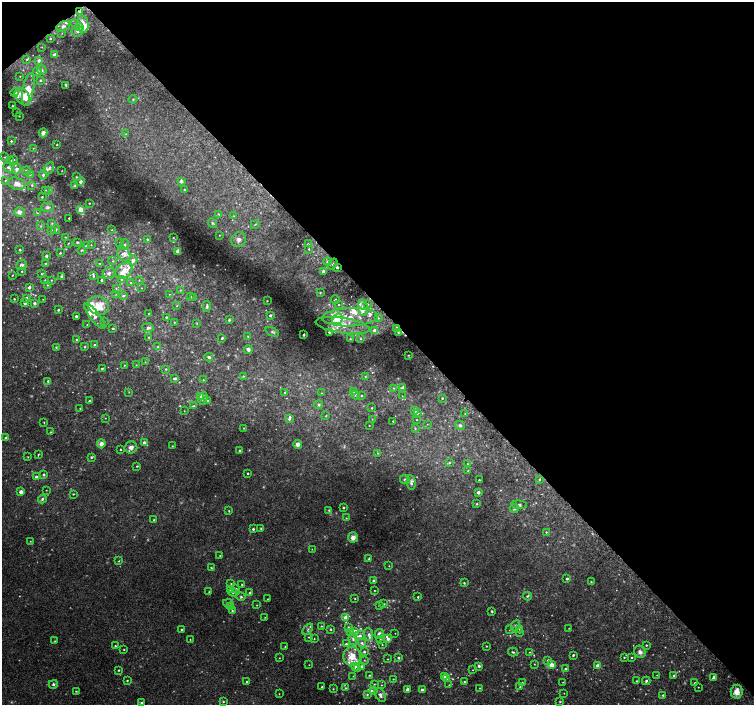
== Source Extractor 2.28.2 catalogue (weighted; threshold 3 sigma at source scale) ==
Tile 3 of 4 x 4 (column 3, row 1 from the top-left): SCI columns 3037-4539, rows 4393-5798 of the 6077 x 6036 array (HDU 1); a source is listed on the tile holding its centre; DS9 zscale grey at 2 x 2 block average (1 PNG px = mean of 2 x 2 image px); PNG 756 x 707 px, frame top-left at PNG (2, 2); each listed source drawn as its Kron ellipse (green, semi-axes under 4 px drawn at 4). Shown black and unused: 45% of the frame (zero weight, under 2 of 3 exposures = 2% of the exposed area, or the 3 px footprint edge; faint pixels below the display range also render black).
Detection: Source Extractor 2.28.2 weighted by HDU 2 'WHT'; one run over the whole footprint, this tile lists its part. Background 0.0287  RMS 0.011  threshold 0.0491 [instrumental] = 3 sigma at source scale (4.5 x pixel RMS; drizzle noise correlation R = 1.50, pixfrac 1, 0.0396/0.0396 arcsec/px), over >= 5 px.
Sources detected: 460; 22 too faint to see at this stretch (2 x 2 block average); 5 cosmic-ray / hot-pixel residue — neither listed nor drawn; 56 inside a brighter listed object's ellipse — not listed separately; the other 377 listed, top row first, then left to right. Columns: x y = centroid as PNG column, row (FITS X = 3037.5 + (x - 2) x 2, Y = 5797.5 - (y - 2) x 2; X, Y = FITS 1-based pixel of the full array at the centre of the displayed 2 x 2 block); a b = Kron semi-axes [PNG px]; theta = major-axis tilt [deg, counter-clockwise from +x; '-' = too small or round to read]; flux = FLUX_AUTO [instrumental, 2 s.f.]
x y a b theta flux
80 12 3 3 - 7.3
83 24 8 5 -82 21
77 25 7 4 -34 10
63 26 7 4 29 8.4
77 31 6 5 - 8.2
62 33 2 2 - 1
50 39 2 2 - 2.4
42 47 2 2 - 1.1
54 54 4 3 - 4.8
27 59 3 2 - 2.3
39 60 4 3 - 6
42 70 5 4 - 5.4
37 72 4 3 - 6.8
20 76 2 2 - 1.1
40 80 3 2 - 2.7
66 85 2 2 - 2.7
28 89 16 5 80 47
15 93 4 3 - 6.8
22 97 9 6 -55 30
133 99 4 3 - 2.4
12 106 2 2 - 1.6
17 112 2 2 - 1.9
19 116 2 2 - 1.2
43 133 5 4 - 9.2
126 134 3 2 - 1.4
11 141 2 2 - 2.6
57 145 2 2 - 2.2
33 148 3 2 - 1.2
5 157 3 2 - 1.4
14 160 2 2 - 1.3
11 161 3 3 - 2.4
8 167 5 3 - 7.2
49 168 6 4 60 7.5
17 169 5 4 - 7.8
27 171 4 4 - 4.7
62 171 2 2 - 1.1
30 174 3 3 - 2.5
43 175 5 4 - 6.1
76 177 3 3 - 2.1
5 180 3 2 - 2
80 181 5 3 - 5.9
181 181 3 2 - 12
17 184 9 6 -21 14
32 185 3 3 - 3.3
75 185 4 3 - 3
45 190 2 2 - 1.4
49 190 4 3 - 2.6
184 190 2 2 - 2.2
42 197 2 2 - 1.7
89 203 2 2 - 1.7
47 207 6 4 3 5.6
81 210 3 3 - 26
19 212 5 4 - 11
37 213 3 2 - 1.5
219 214 4 2 - 2.1
233 216 3 2 - 1.8
69 218 2 2 - 2.9
52 223 3 3 - 2.2
212 223 5 4 - 3.8
255 224 4 2 - 1.7
41 226 4 3 - 2.3
56 230 4 3 - 3.3
112 230 2 2 - 1.1
51 231 3 3 - 2.9
219 235 2 2 - 1.3
65 237 3 2 - 1.6
173 238 3 2 - 1.8
147 239 3 2 - 3.3
239 240 8 7 - 12
77 242 3 2 - 2.3
68 243 3 2 - 1.2
120 243 2 2 - 1.2
308 244 3 3 - 2.9
91 245 2 2 - 1.1
125 245 5 3 - 4.1
86 246 2 2 - 1.9
309 249 4 3 - 2.9
20 250 2 2 - 3.7
82 250 4 2 - 2
178 251 2 2 - 18
60 253 2 2 - 2.3
124 254 7 6 - 14
46 256 2 2 - 7.3
133 260 5 4 - 11
113 261 3 2 - 2.4
327 262 4 3 - 4.1
100 263 3 2 - 1.4
46 264 3 2 - 2.2
333 264 6 2 54 3.2
21 265 5 4 - 8
337 267 2 2 - 4.5
22 271 2 2 - 1.8
124 271 9 6 41 28
323 271 3 2 - 11
109 273 6 5 - 8.4
41 274 3 2 - 1.9
12 275 2 2 - 1.3
61 276 3 3 - 2.8
93 276 2 2 - 2.5
121 279 3 3 - 3.1
45 280 3 2 - 1.5
51 280 2 2 - 1.6
102 280 2 2 - 4.4
139 280 3 2 - 1.5
131 283 3 2 - 1.8
47 285 2 2 - 1.4
29 287 3 2 - 10
116 288 3 3 - 2.2
141 288 2 2 - 1.2
181 290 3 2 - 1.5
320 292 3 3 - 2.3
116 294 3 2 - 1.1
169 294 2 2 - 0.93
123 296 4 3 - 3.9
190 296 3 3 - 2
193 297 2 2 - 0.92
26 298 3 3 - 7.2
14 299 2 2 - 2
43 299 2 2 - 0.7
335 300 4 3 - 2.6
267 301 2 2 - 1.2
25 303 3 2 - 9.7
35 303 3 2 - 7.8
367 304 3 2 - 1.7
339 305 2 2 - 1.5
98 306 10 9 - 49
177 306 2 2 - 1.6
207 306 6 3 85 4
363 308 8 5 -84 15
58 310 2 2 - 3
149 314 2 2 - 2.1
270 315 3 3 - 3.8
76 316 2 2 - 5.4
95 316 15 5 -52 17
166 317 2 2 - 2.6
350 317 28 9 2 64
378 318 3 2 - 1.8
337 319 6 4 40 71
229 320 2 2 - 4.6
104 322 2 2 - 1.2
174 322 3 2 - 1.6
197 323 3 2 - 1.5
87 325 2 2 - 1.1
343 326 27 7 -9 64
113 328 4 3 - 2.4
148 328 6 4 -4 6.2
397 329 3 3 - 21
374 330 3 3 - 13
272 332 7 3 -24 4.3
329 332 4 3 - 2.8
398 333 4 3 - 2.9
304 335 2 2 - 3.5
248 336 3 3 - 1.9
149 337 2 2 - 2
222 338 3 3 - 3
76 339 3 2 - 2.5
350 339 3 3 - 2.4
360 339 4 3 - 2.8
95 345 2 2 - 4.8
56 347 3 3 - 2.2
85 347 3 3 - 3
158 347 4 3 - 2.8
248 349 4 4 - 7.3
408 355 2 2 - 1.3
209 357 4 3 - 4.3
145 362 2 2 - 0.97
124 365 2 2 - 1.6
136 365 2 2 - 1.2
102 368 2 2 - 3.1
166 369 3 3 - 2.2
243 376 3 2 - 1.5
365 377 4 3 - 2.6
175 379 3 3 - 5.5
203 380 3 2 - 1.2
48 381 3 2 - 3.4
394 388 3 3 - 2.2
403 388 3 2 - 12
354 391 3 3 - 3.1
129 392 3 2 - 1.3
285 392 3 3 - 2.1
321 393 2 2 - 1.4
356 395 4 3 - 3.4
362 395 3 3 - 1.8
200 396 4 3 - 20
402 396 3 2 - 1.2
442 398 2 2 - 2.4
203 399 7 4 75 10
207 400 2 2 - 1.5
90 401 2 2 - 5.4
319 405 4 4 - 3.3
194 406 4 3 - 3.3
80 408 2 2 - 1.3
372 408 2 2 - 1.8
184 411 2 2 - 0.97
415 411 4 3 - 5.4
417 413 3 3 - 2.8
465 414 3 2 - 1.5
326 416 2 2 - 1.5
105 418 2 2 - 0.77
289 419 4 3 - 4.6
372 419 2 2 - 0.95
417 420 2 2 - 1
393 421 2 2 - 1.5
44 422 2 2 - 1.4
427 424 2 2 - 0.94
369 425 2 2 - 1.1
460 425 5 4 - 5.1
243 428 3 2 - 1.3
415 428 3 2 - 1.5
51 432 3 2 - 1.6
6 438 2 2 - 9.1
144 443 3 2 - 7.6
101 444 4 4 - 13
297 444 4 4 - 9.9
172 446 3 2 - 1.3
131 447 6 6 - 11
121 450 2 2 - 1.6
240 451 3 3 - 3.5
378 453 3 2 - 1.6
38 454 3 2 - 2.1
28 457 2 2 - 1.1
91 457 3 2 - 3.4
449 463 3 3 - 2.6
467 464 3 2 - 1.5
137 466 2 2 - 2
468 471 3 3 - 1.9
248 473 2 2 - 2.5
44 475 3 3 - 4.3
36 477 2 2 - 4.4
539 479 4 2 - 2.4
405 480 5 3 - 4.3
479 480 2 2 - 1.8
411 483 7 3 -81 5.7
46 490 2 2 - 0.93
21 492 2 2 - 21
478 492 4 3 - 5.9
73 494 2 2 - 1.6
42 499 4 3 - 5
477 504 3 2 - 1.9
519 505 8 4 -3 5.7
343 508 3 2 - 2.7
514 508 5 4 - 5
329 510 3 3 - 2.2
229 511 3 2 - 1.6
346 518 2 2 - 1.2
154 520 3 2 - 2.4
253 529 2 2 - 4
261 529 4 3 - 2.9
546 532 2 2 - 2
353 537 5 5 - 14
30 541 2 2 - 1.1
312 549 3 2 - 1
220 556 2 2 - 1.3
369 559 3 2 - 2.8
119 561 3 2 - 1.8
389 566 2 2 - 1.2
211 568 3 2 - 1.7
567 579 2 2 - 4.9
373 580 2 2 - 5.4
591 582 3 2 - 1.7
464 583 4 3 - 2.9
231 584 3 2 - 1.8
242 584 3 2 - 2.6
236 589 3 3 - 4.9
230 590 4 3 - 8.6
374 590 2 2 - 1.2
209 592 2 2 - 1.3
233 592 4 3 - 3.7
250 593 3 3 - 3.8
527 596 4 3 - 3.4
241 597 4 4 - 4.8
418 597 2 2 - 2.2
267 599 2 2 - 1.4
355 599 2 2 - 1.6
228 603 5 3 - 3.7
384 604 3 3 - 2.1
257 605 2 2 - 1.2
379 606 4 2 - 2.2
231 607 3 3 - 2.8
232 611 3 3 - 2.6
492 611 3 2 - 3.1
265 617 2 2 - 1
346 617 3 3 - 21
516 625 6 3 68 4.6
321 626 3 2 - 1.8
348 627 3 2 - 1.9
569 628 2 2 - 0.93
181 629 2 2 - 22
308 629 6 2 50 4.1
331 629 2 2 - 2.2
519 629 3 2 - 1.6
509 630 2 2 - 0.81
355 631 3 3 - 13
351 632 3 3 - 2.6
519 632 2 2 - 1.4
395 633 2 2 - 0.75
369 634 6 4 -71 6.8
379 634 5 3 - 9.6
360 636 5 3 - 8.4
308 637 3 2 - 1.3
190 639 2 2 - 1
314 639 2 2 - 1.3
353 639 6 4 -83 5.9
380 639 4 2 - 2.2
388 639 4 3 - 11
55 641 3 2 - 1.5
362 643 4 3 - 5.7
346 644 3 3 - 4.6
382 644 2 2 - 1.3
646 645 2 2 - 2.1
115 646 2 2 - 2
486 646 2 2 - 1.9
285 647 2 2 - 1.5
124 649 2 2 - 1.5
364 652 3 3 - 3
513 652 5 3 - 3.4
529 652 2 2 - 1.1
640 652 6 5 - 8.6
573 655 2 2 - 3.5
352 656 9 8 - 36
624 657 3 2 - 2
631 657 2 2 - 2.1
279 658 2 2 - 0.97
398 658 4 2 - 5.3
388 659 2 2 - 1.1
364 660 2 2 - 1.3
548 660 4 3 - 3.7
534 664 2 2 - 1.2
309 665 2 2 - 0.84
551 665 4 3 - 20
598 665 4 3 - 12
355 666 4 3 - 4.7
362 666 4 2 - 7.2
479 666 3 2 - 6.1
358 669 3 3 - 2.3
566 669 3 2 - 6
119 670 2 2 - 2.4
473 670 2 2 - 0.89
369 675 3 2 - 2
657 675 2 2 - 0.94
353 676 2 2 - 0.97
444 676 2 2 - 3.4
674 676 3 2 - 4
714 677 4 3 - 9.8
393 679 2 2 - 1.4
447 679 3 3 - 4
127 680 2 2 - 2.4
464 681 2 2 - 1.8
637 681 3 2 - 1.6
646 681 4 2 - 5.5
247 682 2 2 - 3.7
563 682 2 2 - 1
522 683 2 2 - 1.8
695 683 2 2 - 2.1
53 684 4 4 - 4.5
374 684 3 2 - 1.4
381 685 2 2 - 1.2
449 685 3 2 - 1.5
322 687 2 2 - 2.5
520 687 2 2 - 1.9
698 687 2 2 - 1.1
345 688 3 2 - 1.8
480 688 2 2 - 1.2
333 689 2 2 - 1.5
408 689 2 2 - 11
422 690 2 2 - 9.3
76 691 3 2 - 1.7
373 691 4 3 - 4.6
737 692 7 6 - 23
564 693 2 2 - 1
279 694 2 2 - 0.97
367 694 4 3 - 3.2
380 695 8 4 -62 9.2
663 695 3 2 - 2.9
223 702 3 3 - 2.2
560 702 3 2 - 1.9
142 703 4 3 - 3.9
Overlapping masked pixels (flux is a lower limit): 3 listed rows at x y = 80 12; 337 267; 397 329
Diffuse or blended objects may show on this block-average render without a row.